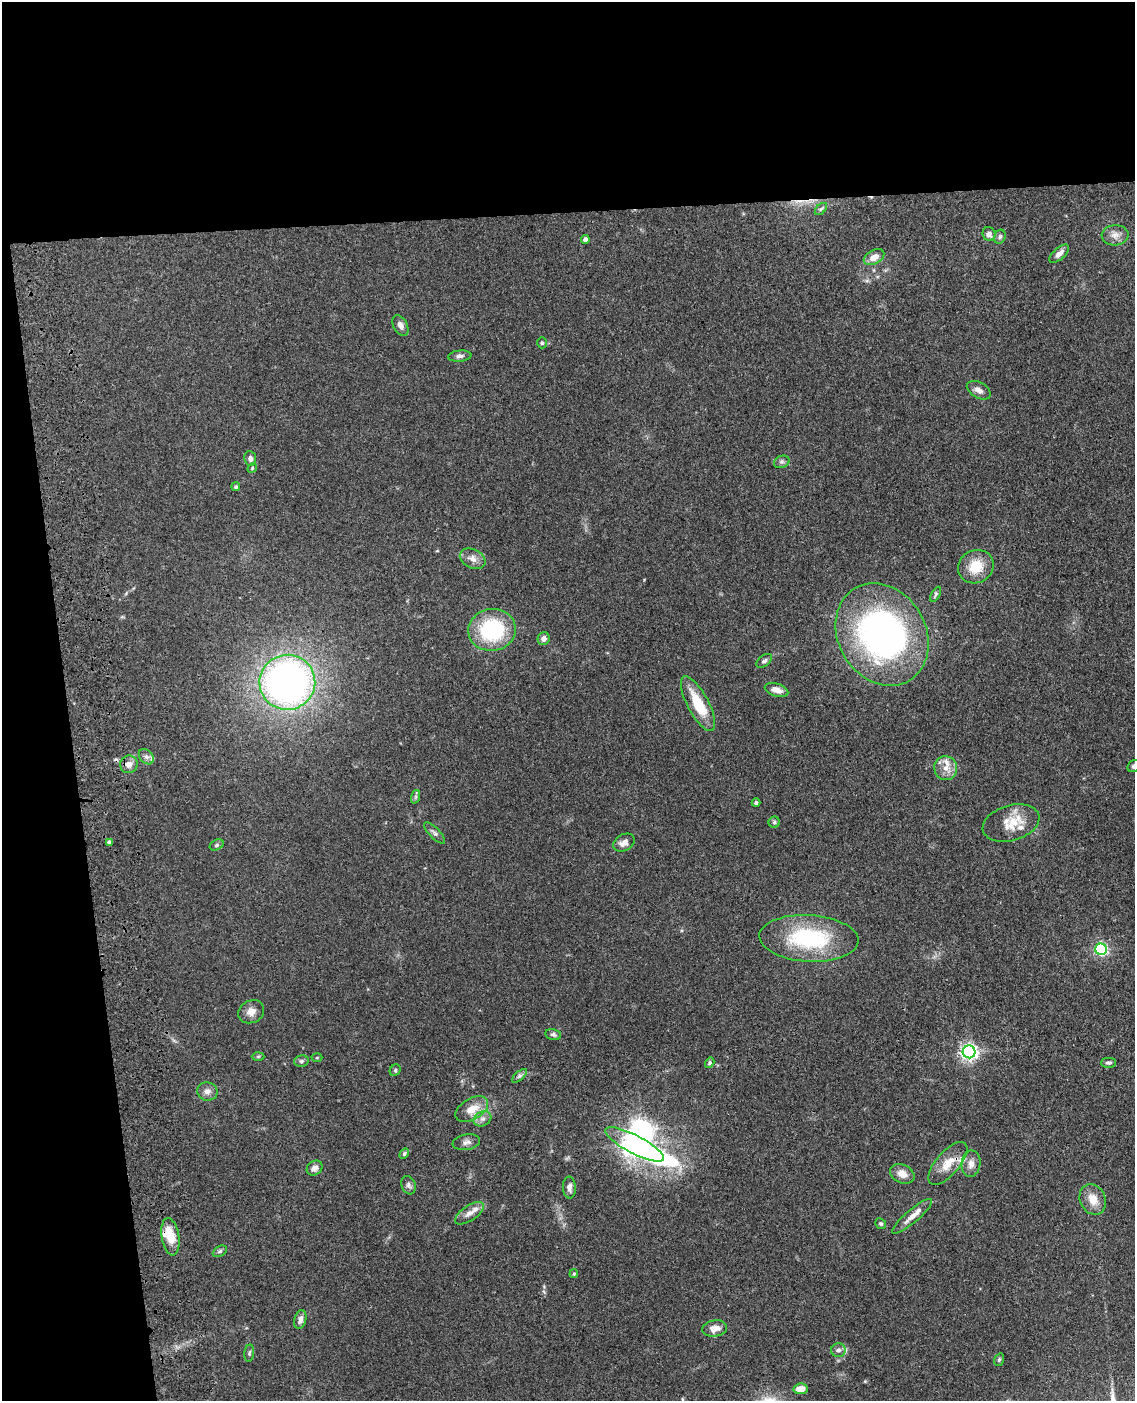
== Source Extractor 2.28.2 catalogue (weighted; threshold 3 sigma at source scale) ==
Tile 1 of 4 x 3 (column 1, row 1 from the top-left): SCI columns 119-1251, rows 3049-4447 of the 4768 x 4591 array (HDU 1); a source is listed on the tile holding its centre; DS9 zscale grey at full resolution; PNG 1137 x 1403 px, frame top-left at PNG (2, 2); each listed source drawn as its Kron ellipse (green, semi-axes under 4 px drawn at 4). Shown black and unused: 21% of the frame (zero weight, under 3 of 4 exposures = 6% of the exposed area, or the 3 px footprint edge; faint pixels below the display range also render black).
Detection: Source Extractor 2.28.2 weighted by HDU 2 'WHT'; one run over the whole footprint, this tile lists its part. Background 0.103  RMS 0.0062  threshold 0.0278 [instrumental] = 3 sigma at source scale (4.5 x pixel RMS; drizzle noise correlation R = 1.50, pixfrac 1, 0.05/0.05 arcsec/px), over >= 5 px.
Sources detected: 82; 1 inside a brighter object's white glare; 2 cosmic-ray / hot-pixel residue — neither listed nor drawn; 5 inside a brighter listed object's ellipse — not listed separately; the other 74 listed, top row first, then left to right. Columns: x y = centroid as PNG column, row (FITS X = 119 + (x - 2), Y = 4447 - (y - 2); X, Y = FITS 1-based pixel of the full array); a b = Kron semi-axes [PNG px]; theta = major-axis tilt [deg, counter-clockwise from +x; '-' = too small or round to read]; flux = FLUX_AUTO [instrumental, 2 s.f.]
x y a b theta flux
821 209 7 4 45 1.2
989 234 7 6 - 2.7
1115 235 13 10 2 4.5
1000 237 7 5 68 1.5
585 240 4 4 - 2.8
1059 254 12 5 42 3.5
874 257 11 7 29 6.2
400 325 11 7 -61 3.1
542 343 5 5 - 0.96
460 356 11 5 6 2.1
979 390 13 7 -29 3.3
250 458 7 6 - 2.3
782 462 8 6 19 1.6
252 468 5 4 - 0.67
236 487 4 4 - 0.91
473 559 13 9 -25 4.4
976 567 18 16 30 14
936 594 8 4 60 1.1
492 630 24 21 8 51
882 634 53 44 -59 200
544 639 6 6 - 3.1
764 661 9 5 38 1.6
287 682 28 27 - 280
777 690 12 6 -18 4.8
698 704 30 10 -62 22
146 757 9 6 -48 2.2
129 764 9 8 - 4.1
1134 766 7 5 39 1.3
946 768 12 11 - 6.3
415 797 7 4 71 1.1
756 803 4 4 - 1.2
774 822 5 5 - 1
1011 823 29 17 16 14
435 833 14 5 -45 2
109 842 4 3 - 1.6
624 843 11 8 28 3.7
217 845 7 5 27 1.2
809 938 50 23 -3 59
1101 949 6 5 - 97
251 1012 13 11 28 4.7
553 1034 8 5 -11 1.4
969 1052 6 6 - 220
258 1056 6 4 2 0.79
317 1058 5 3 - 0.6
301 1061 7 5 14 1.3
710 1063 5 4 - 1.2
1108 1063 7 5 0 1.4
395 1070 6 5 - 0.95
519 1076 9 4 42 1.6
207 1091 10 9 - 3.4
472 1109 18 10 30 9.8
482 1119 9 7 30 2.9
466 1142 14 8 9 3.1
634 1144 33 9 -27 370
404 1154 5 4 - 1.1
948 1163 26 11 49 11
971 1164 13 9 82 4.4
315 1168 8 7 - 2.9
902 1174 13 9 -25 5.4
408 1185 9 7 -71 1.9
569 1188 11 6 -86 3.1
1093 1199 16 12 -65 8.3
469 1213 16 7 33 4.4
912 1216 25 6 41 6.1
881 1224 6 5 - 1.1
170 1237 19 8 -81 11
220 1251 8 5 30 1.3
574 1274 4 3 - 0.7
300 1319 10 6 78 3.4
715 1328 12 8 9 5.5
838 1350 7 7 - 2.3
249 1353 8 5 84 1.1
999 1360 6 5 - 0.93
801 1389 7 5 6 6.5
Isophote crosses this tile's border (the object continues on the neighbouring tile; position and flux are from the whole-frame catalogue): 1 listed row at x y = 1134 766